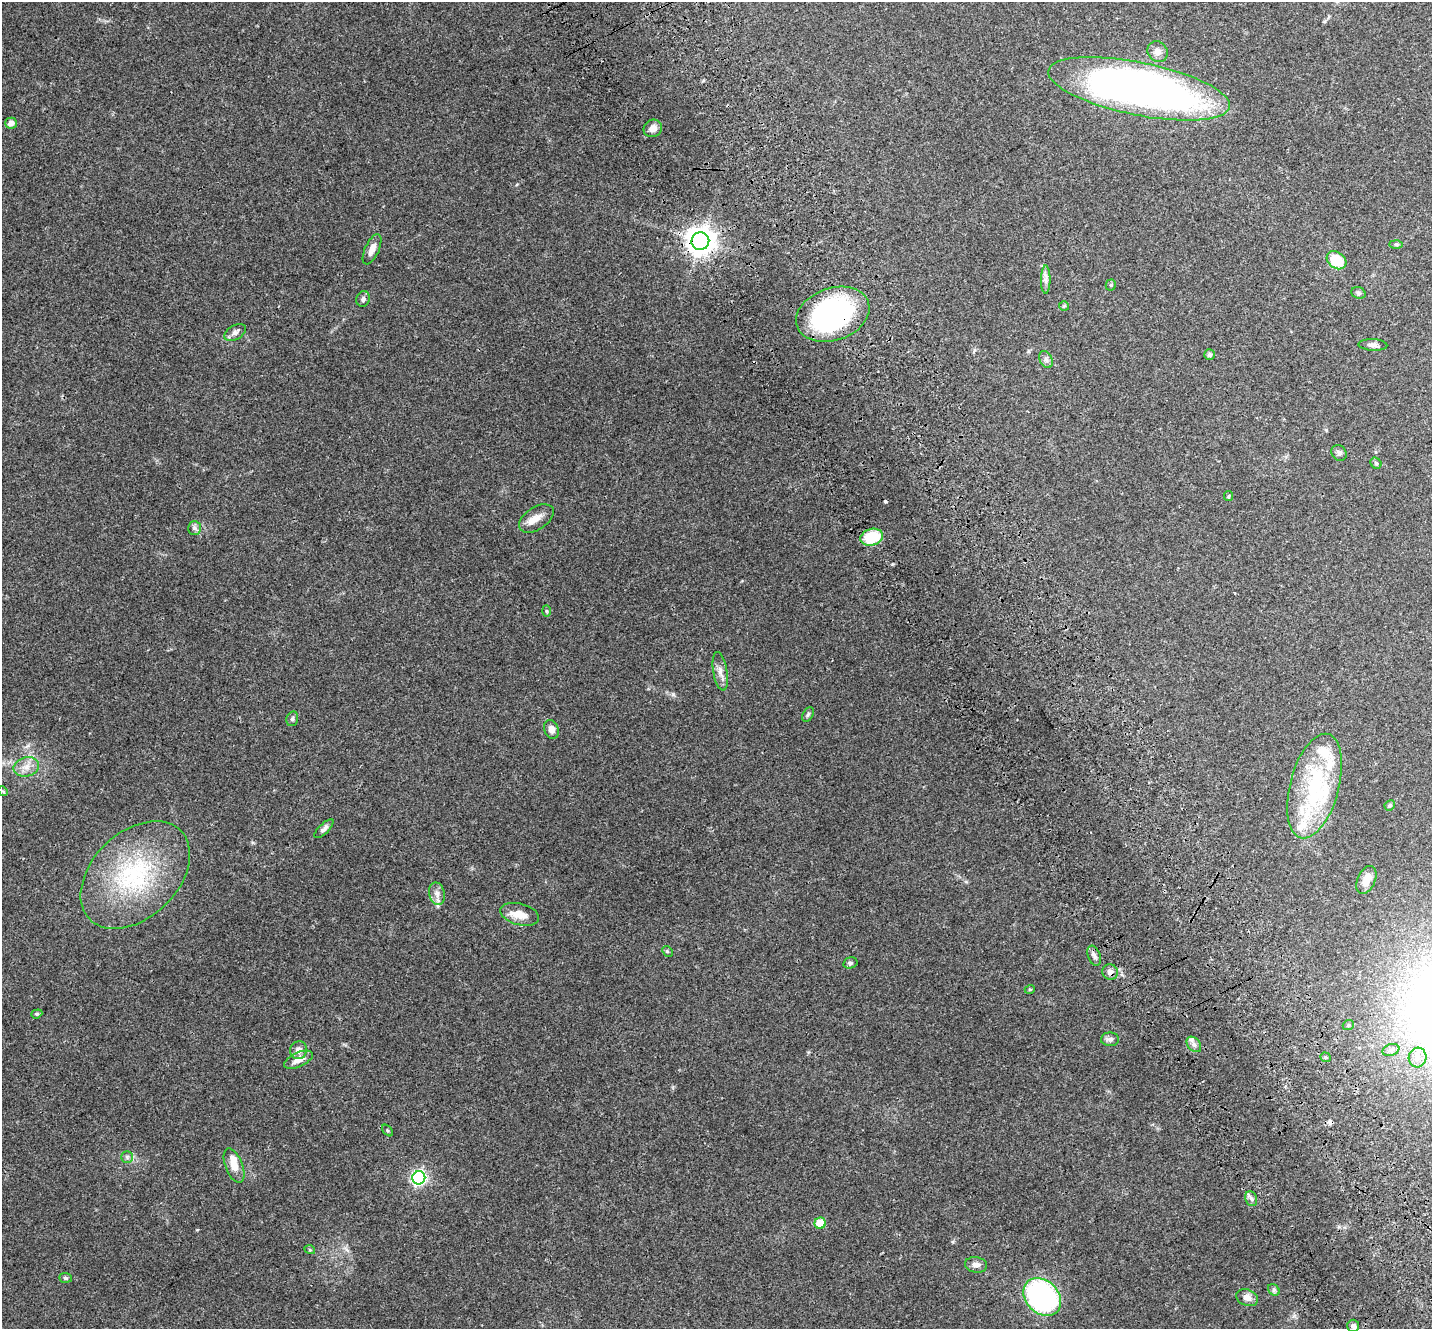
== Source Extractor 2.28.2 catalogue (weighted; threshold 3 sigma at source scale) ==
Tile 6 of 4 x 4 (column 2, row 2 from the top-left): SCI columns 1559-2988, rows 2959-4285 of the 5973 x 5859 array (HDU 1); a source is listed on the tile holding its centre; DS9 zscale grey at full resolution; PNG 1434 x 1331 px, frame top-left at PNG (2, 2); each listed source drawn as its Kron ellipse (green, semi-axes under 4 px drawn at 4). Shown black and unused: <1% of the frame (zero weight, under 3 of 4 exposures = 9% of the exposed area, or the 3 px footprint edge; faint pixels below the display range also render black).
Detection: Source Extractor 2.28.2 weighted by HDU 2 'WHT'; one run over the whole footprint, this tile lists its part. Background 0.0697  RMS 0.0062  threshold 0.0279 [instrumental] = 3 sigma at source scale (4.5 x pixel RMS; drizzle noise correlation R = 1.50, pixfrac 1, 0.0396/0.0396 arcsec/px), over >= 5 px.
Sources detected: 76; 2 inside a brighter object's white glare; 2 cosmic-ray / hot-pixel residue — neither listed nor drawn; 7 inside a brighter listed object's ellipse — not listed separately; the other 65 listed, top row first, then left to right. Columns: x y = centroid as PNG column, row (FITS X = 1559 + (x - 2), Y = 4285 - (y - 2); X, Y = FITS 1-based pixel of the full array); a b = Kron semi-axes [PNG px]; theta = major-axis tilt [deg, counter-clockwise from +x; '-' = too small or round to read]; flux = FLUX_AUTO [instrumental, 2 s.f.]
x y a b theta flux
1158 52 11 9 -51 3.1
1139 89 92 26 -11 400
11 123 6 5 - 3.7
653 128 9 8 - 3.9
700 241 9 8 - 710
1396 244 6 4 -1 0.96
372 249 16 7 65 4.3
1336 260 11 8 -38 16
1046 280 14 5 90 2.5
1111 285 5 5 - 0.76
1358 293 7 5 -22 1.2
363 299 8 6 67 1.6
1064 306 5 5 - 0.71
833 314 38 26 19 120
235 332 12 7 30 2.4
1373 345 14 5 -3 2.6
1209 355 5 5 - 1.5
1046 359 9 6 -63 1.8
1339 453 8 7 - 1.9
1376 463 6 5 - 1
1229 496 5 4 - 0.7
536 519 19 11 34 6
194 528 7 6 - 1.6
872 537 11 8 16 23
546 611 6 4 -88 0.65
720 671 19 7 -80 3.9
808 714 8 5 63 1.1
292 719 7 5 76 1.3
551 729 10 7 -70 3.5
26 767 13 9 12 5
1315 786 54 24 75 50
3 791 5 4 - 0.66
1390 805 5 4 - 1.1
324 829 12 5 44 2.1
135 875 64 42 44 73
1366 880 15 9 66 6.1
437 894 11 7 -76 3.1
520 914 20 10 -15 7.1
667 951 6 4 -44 0.67
1094 956 10 6 -68 2
850 963 7 5 15 1.1
1110 972 8 7 - 2.8
1030 989 5 3 - 0.53
37 1014 6 4 20 0.77
1348 1025 6 4 23 0.89
1110 1039 9 6 -1 1.9
1194 1044 9 6 -50 1.9
298 1050 9 8 - 3.6
1391 1050 9 5 20 1.8
1326 1057 5 4 - 0.89
1417 1057 10 8 76 4.1
298 1060 15 7 25 4.9
387 1130 7 4 -46 0.83
127 1157 6 5 - 1.2
234 1166 18 8 -69 7.1
419 1178 6 6 - 120
1251 1199 8 6 -68 1.7
820 1223 6 5 - 13
310 1250 5 3 - 0.53
976 1265 11 7 -9 2.9
65 1278 6 5 - 1
1274 1290 6 5 - 1.1
1042 1297 21 16 -45 130
1247 1298 11 8 -21 4.1
1353 1326 6 6 - 1.9
Overlapping masked pixels (flux is a lower limit): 3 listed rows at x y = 700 241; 833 314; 1110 972
Unlisted compact peaks at least as high as the median listed source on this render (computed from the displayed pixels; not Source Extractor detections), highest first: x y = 673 694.